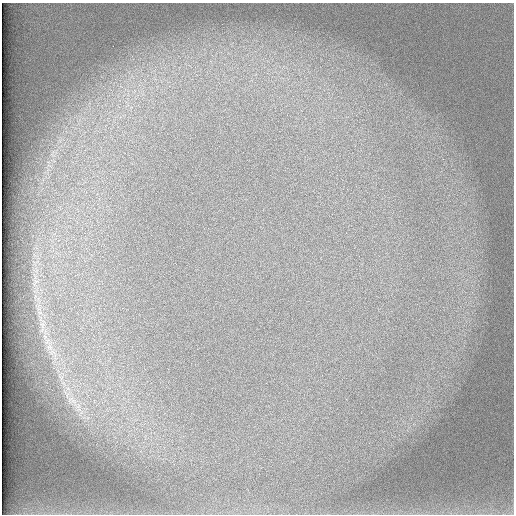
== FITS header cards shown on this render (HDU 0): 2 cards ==
NAXIS1  =                  512 /
NAXIS2  =                  512 /

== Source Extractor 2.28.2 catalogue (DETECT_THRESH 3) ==
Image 512 x 512 px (HDU 0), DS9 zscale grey, 1 PNG px = 1 image px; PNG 516 x 516 px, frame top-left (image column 1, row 512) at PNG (2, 3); no overlay
Background 99.7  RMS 3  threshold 9.14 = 3 sigma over >= 5 px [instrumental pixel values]
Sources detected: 4; all 4 listed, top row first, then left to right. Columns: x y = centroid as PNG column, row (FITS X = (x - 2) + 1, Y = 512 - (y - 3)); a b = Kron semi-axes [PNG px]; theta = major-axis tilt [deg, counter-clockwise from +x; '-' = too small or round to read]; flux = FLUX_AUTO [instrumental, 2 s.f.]
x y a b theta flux
42 325 12 7 -90 1400
49 347 14 10 -85 2400
61 377 10 7 -45 1300
72 400 23 12 -42 5000